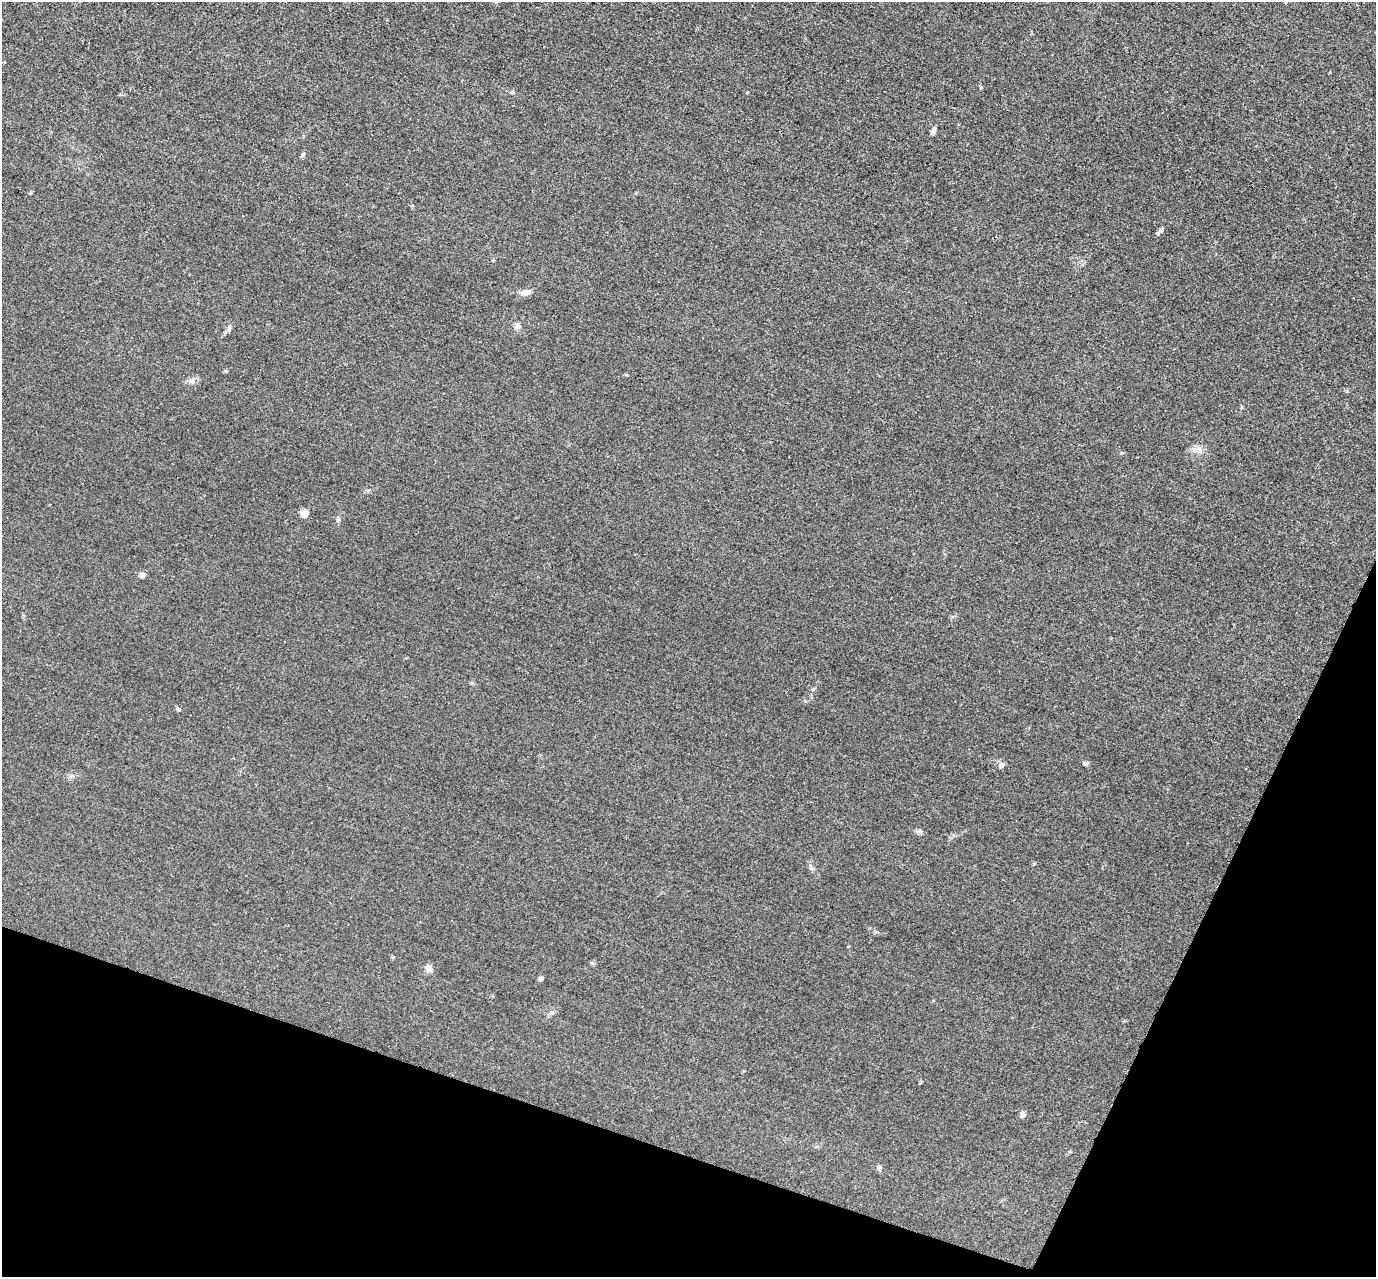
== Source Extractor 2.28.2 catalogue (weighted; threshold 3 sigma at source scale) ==
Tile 15 of 4 x 4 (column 3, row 4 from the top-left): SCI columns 2755-4128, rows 278-1552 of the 5509 x 5524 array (HDU 1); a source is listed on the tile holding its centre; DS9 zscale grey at full resolution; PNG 1378 x 1279 px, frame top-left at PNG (2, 2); no overlay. Shown black and unused: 18% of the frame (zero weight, under 3 of 4 exposures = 1% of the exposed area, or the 3 px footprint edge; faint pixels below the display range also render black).
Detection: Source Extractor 2.28.2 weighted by HDU 2 'WHT'; one run over the whole footprint, this tile lists its part. Background 0.028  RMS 0.0044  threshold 0.02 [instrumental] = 3 sigma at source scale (4.5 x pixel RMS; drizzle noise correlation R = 1.50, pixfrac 1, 0.05/0.05 arcsec/px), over >= 5 px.
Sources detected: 24; all 24 listed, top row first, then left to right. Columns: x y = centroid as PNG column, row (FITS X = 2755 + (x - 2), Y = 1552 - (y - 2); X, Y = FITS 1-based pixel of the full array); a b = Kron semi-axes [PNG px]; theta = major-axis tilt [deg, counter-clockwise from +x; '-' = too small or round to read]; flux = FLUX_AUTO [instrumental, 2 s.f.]
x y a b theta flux
1286 2 4 4 - 0.37
981 87 5 4 - 0.5
513 92 6 4 1 0.83
747 92 4 3 - 0.36
933 131 9 5 69 1.6
1160 230 11 4 45 1.2
525 292 12 7 19 2.6
517 326 9 7 -59 1.4
229 329 9 3 85 0.78
192 381 8 5 -45 1.1
1199 449 10 7 -41 2.1
1121 453 5 4 - 0.65
304 513 5 4 - 12
142 575 4 4 - 3.8
178 709 7 4 -28 0.68
1085 763 6 4 0 1.1
1001 765 7 6 - 1.5
919 831 9 6 -29 1.1
592 963 6 4 -40 0.64
428 968 10 7 -54 2.3
541 978 5 4 - 1.1
552 1013 7 6 - 1.1
1022 1114 9 5 75 1.4
879 1168 7 6 - 1
Isophote crosses this tile's border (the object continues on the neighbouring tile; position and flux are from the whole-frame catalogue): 1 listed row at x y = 1286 2
Unlisted compact peaks at least as high as the median listed source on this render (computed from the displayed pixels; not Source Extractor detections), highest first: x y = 226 371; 338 520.